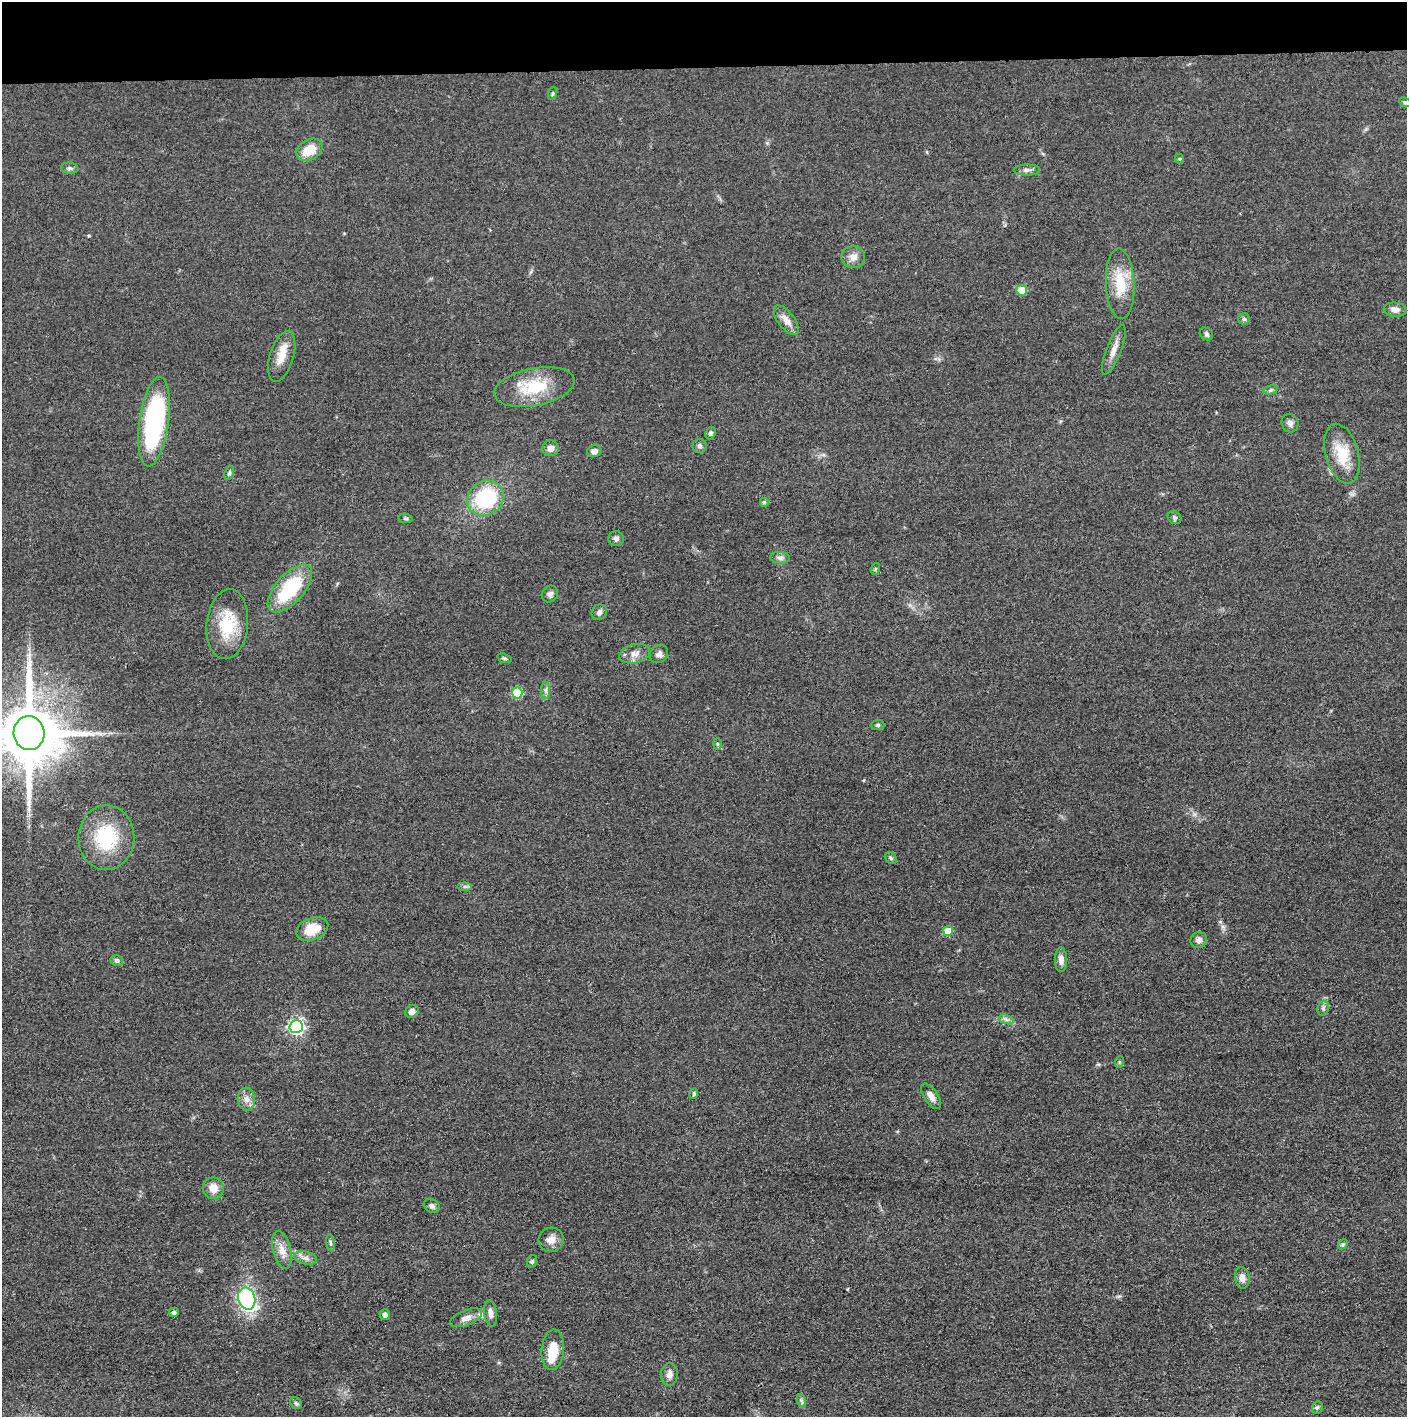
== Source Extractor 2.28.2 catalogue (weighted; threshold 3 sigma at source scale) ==
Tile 2 of 3 x 3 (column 2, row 1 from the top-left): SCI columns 1412-2816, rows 2835-4249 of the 4228 x 4255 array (HDU 1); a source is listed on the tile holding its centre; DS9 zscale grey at full resolution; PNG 1409 x 1419 px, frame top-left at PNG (2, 2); each listed source drawn as its Kron ellipse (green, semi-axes under 4 px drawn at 4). Shown black and unused: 5% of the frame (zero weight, under 3 of 4 exposures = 1% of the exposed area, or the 3 px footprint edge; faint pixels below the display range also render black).
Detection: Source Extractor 2.28.2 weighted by HDU 2 'WHT'; one run over the whole footprint, this tile lists its part. Background 0.0512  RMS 0.0064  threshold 0.0289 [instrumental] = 3 sigma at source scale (4.5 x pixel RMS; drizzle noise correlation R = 1.50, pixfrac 1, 0.05/0.05 arcsec/px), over >= 5 px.
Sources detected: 81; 2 inside a brighter listed object's ellipse — not listed separately; the other 79 listed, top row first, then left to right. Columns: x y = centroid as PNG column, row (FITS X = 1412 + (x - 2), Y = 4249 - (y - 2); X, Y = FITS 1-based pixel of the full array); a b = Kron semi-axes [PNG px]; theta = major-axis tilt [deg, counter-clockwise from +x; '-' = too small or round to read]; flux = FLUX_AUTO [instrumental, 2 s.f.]
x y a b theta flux
553 94 6 4 70 0.9
1405 102 6 4 -23 0.96
309 150 14 10 29 13
1180 159 5 3 - 0.65
70 168 9 5 -6 1.5
1027 170 13 5 0 2.3
853 257 12 11 - 4.7
1120 284 35 14 -87 20
1022 290 5 5 - 14
1395 310 11 7 -6 4
1244 319 5 5 - 1.2
786 320 17 8 -53 5.6
1206 334 7 6 - 1.3
1114 350 26 7 69 5.8
282 356 26 12 73 9.7
534 387 41 18 11 27
1270 390 7 4 15 1.1
154 422 45 14 82 100
1290 423 9 8 - 2.5
711 433 6 5 - 1.6
699 446 7 7 - 1.6
551 448 8 8 - 3.5
594 451 7 6 - 3.3
1342 454 31 16 -74 19
229 473 7 4 70 1.1
486 498 19 17 34 46
764 502 5 5 - 0.86
405 518 7 4 -6 1.1
1174 518 7 6 - 1.3
616 539 8 7 - 2.2
780 558 10 5 -5 2.1
875 569 6 4 71 0.71
290 588 29 14 48 41
550 594 9 7 51 2.2
599 612 8 7 - 2
227 624 35 20 84 27
635 654 16 9 13 4.8
659 654 10 8 42 2.6
504 658 7 4 -18 1.1
546 690 9 4 -90 1.6
517 693 5 5 - 34
878 725 7 5 2 1.2
29 733 17 15 -85 5800
717 744 6 4 -88 0.81
106 838 32 28 89 40
891 858 6 5 - 1.2
465 886 7 4 0 1.4
312 929 17 11 21 15
948 931 5 5 - 12
1199 940 8 7 - 2.8
117 960 6 5 - 1.6
1061 960 12 6 -89 3.3
1323 1008 7 5 71 1.5
412 1011 7 6 - 3.3
1006 1019 7 4 -19 1.7
296 1027 7 6 - 170
1119 1062 6 3 71 0.73
694 1094 5 4 - 0.96
931 1096 14 7 -56 4.4
246 1099 11 8 -85 4.2
213 1188 11 10 - 6.8
432 1206 8 6 -28 1.9
551 1240 13 12 - 5.1
330 1243 8 4 -81 1.1
1343 1244 6 4 45 0.99
282 1250 19 9 -76 6.5
306 1258 11 6 -13 3
532 1261 6 5 - 1
1242 1278 11 7 -81 4.3
247 1299 11 8 -73 110
174 1312 5 4 - 1.9
490 1313 13 6 -84 3.5
385 1315 5 5 - 2.4
466 1318 17 7 22 4.5
553 1350 20 11 85 14
669 1375 11 8 84 3.5
802 1401 7 4 -71 1.2
296 1403 6 5 - 1.2
1317 1407 6 5 - 1.2
Isophote crosses this tile's border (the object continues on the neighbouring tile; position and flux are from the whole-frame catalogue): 1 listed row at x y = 29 733